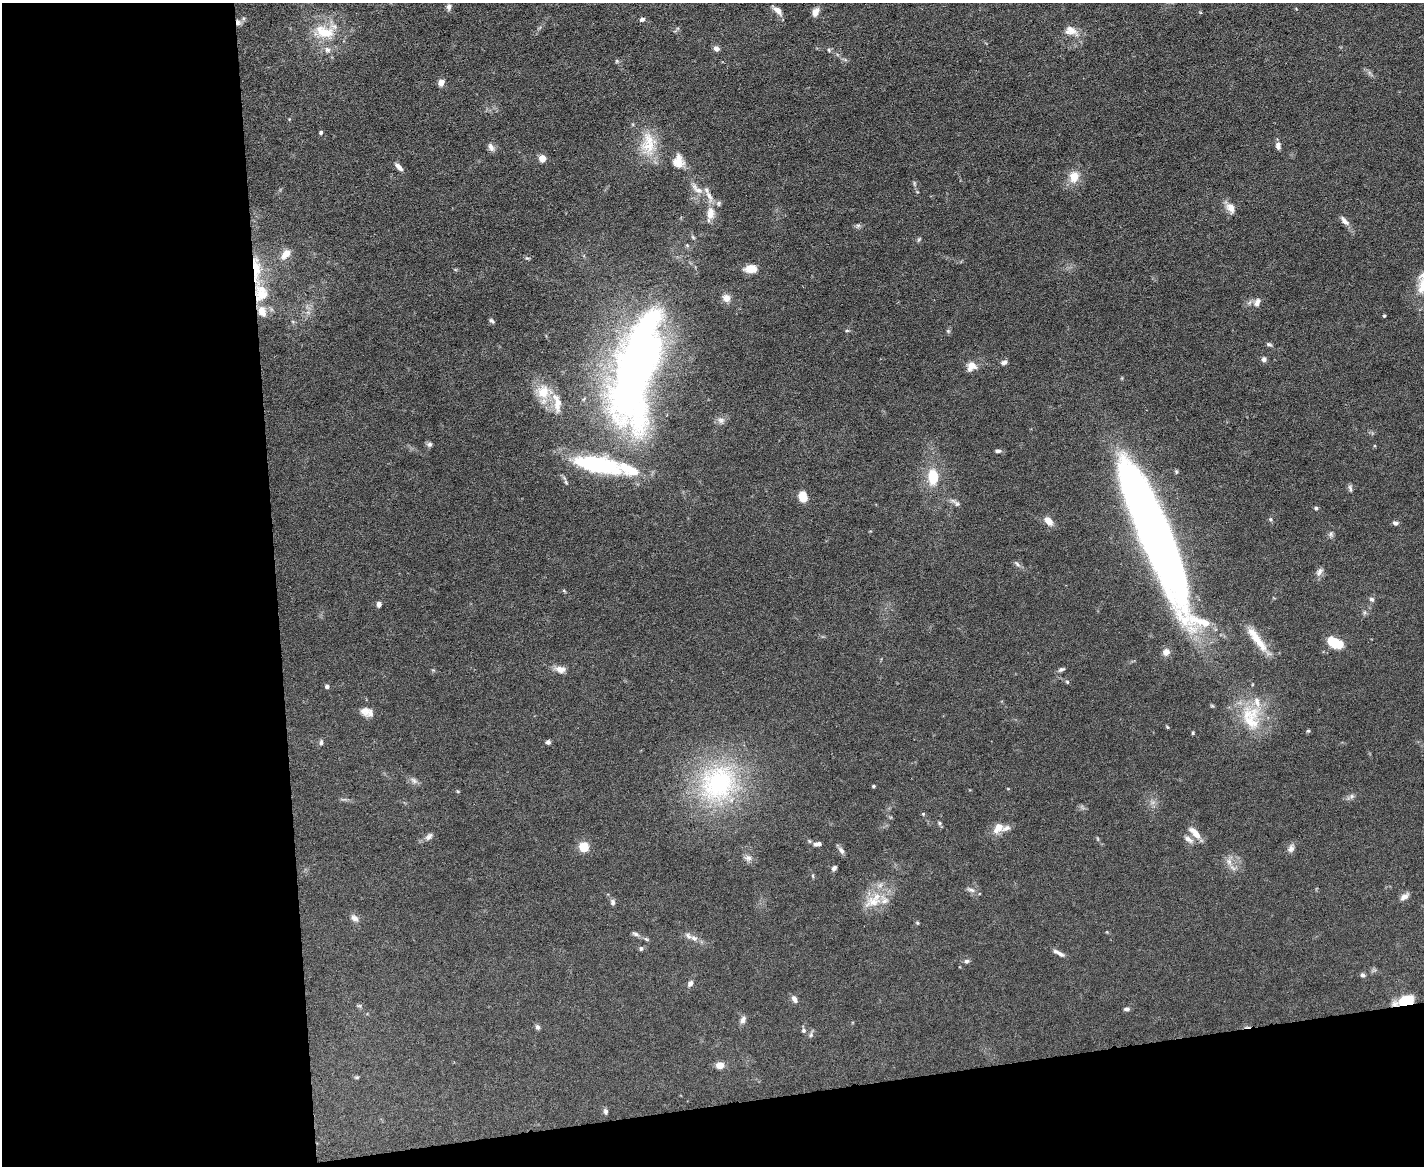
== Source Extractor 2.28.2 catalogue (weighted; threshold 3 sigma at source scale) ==
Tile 10 of 3 x 4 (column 1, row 4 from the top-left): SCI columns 131-1552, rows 1-1164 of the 4635 x 4656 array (HDU 1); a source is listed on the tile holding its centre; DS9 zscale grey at full resolution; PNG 1426 x 1168 px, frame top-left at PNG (2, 3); no overlay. Shown black and unused: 25% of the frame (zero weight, under 5 of 9 exposures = <1% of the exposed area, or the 3 px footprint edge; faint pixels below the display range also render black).
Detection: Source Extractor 2.28.2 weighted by HDU 2 'WHT'; one run over the whole footprint, this tile lists its part. Background 0.0889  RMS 0.0045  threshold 0.0184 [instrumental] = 3 sigma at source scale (4.09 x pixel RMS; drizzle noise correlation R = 1.36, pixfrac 0.8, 0.05/0.05 arcsec/px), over >= 5 px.
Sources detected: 132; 2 inside a brighter object's white glare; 1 cosmic-ray / hot-pixel residue — not listed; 14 inside a brighter listed object's ellipse — not listed separately; the other 115 listed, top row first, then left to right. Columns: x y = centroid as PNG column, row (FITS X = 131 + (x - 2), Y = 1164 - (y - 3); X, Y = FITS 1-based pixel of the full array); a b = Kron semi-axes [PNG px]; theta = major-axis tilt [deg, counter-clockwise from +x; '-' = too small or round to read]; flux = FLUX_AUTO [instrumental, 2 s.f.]
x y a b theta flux
449 7 9 6 84 1.2
778 10 13 6 -43 2.8
815 12 9 6 64 3.4
642 19 6 5 - 1
238 22 8 6 -72 1.4
1071 31 20 12 -21 4.7
324 32 29 16 -18 13
716 48 6 6 - 1.7
327 50 8 7 - 1.7
829 50 6 3 -71 0.52
617 61 5 5 - 0.57
441 83 8 6 60 2.4
289 119 4 4 - 0.32
321 132 4 4 - 0.86
648 146 25 17 31 11
1278 146 9 6 -78 1.8
491 147 10 7 -65 1.9
542 158 5 4 - 8.6
678 161 18 14 -83 5.2
399 167 11 5 -47 2.1
1074 177 14 11 75 6
698 190 16 8 -23 3.5
1231 208 12 9 -57 3.7
710 213 19 11 83 5
1344 221 15 6 -46 2.5
858 225 7 4 0 0.89
919 239 6 4 45 0.58
286 254 14 9 49 4.4
528 258 8 3 -5 0.53
256 269 43 10 -87 14
751 269 12 7 2 6.9
726 298 9 8 - 3.2
1257 302 11 7 70 2.1
262 311 16 11 -66 4.7
1384 316 4 3 - 0.5
491 321 7 4 -43 0.78
847 331 6 4 0 0.49
1269 344 8 5 -22 0.83
1264 359 6 6 - 1.4
1004 362 8 6 25 1.3
971 366 12 11 - 3.6
635 370 112 36 77 350
544 392 20 18 30 9.5
721 420 10 8 -16 1.8
429 444 7 6 - 1
998 451 7 5 -4 0.98
933 477 16 10 -89 11
566 482 6 5 - 0.66
1350 488 9 5 -81 1
803 497 8 6 -81 9
957 504 8 6 -43 1.2
1316 508 4 4 - 0.78
1270 519 5 5 - 0.63
1048 521 13 7 -47 3.6
1395 523 7 6 - 1.2
1156 530 127 23 -68 410
1331 534 8 5 -72 0.99
1017 564 10 4 -46 1.1
1319 571 12 6 63 1.8
1372 599 7 6 - 1.1
379 604 6 5 - 1.5
1257 639 46 9 -51 9
1336 643 16 9 -26 12
1166 652 8 7 - 2.8
560 669 14 9 -9 3.1
1061 669 9 5 20 0.97
1067 682 5 4 - 0.55
327 686 5 4 - 1.2
365 710 14 12 53 2.7
1251 721 42 25 73 21
1308 731 5 3 - 0.46
1193 733 4 4 - 0.45
321 742 7 5 89 0.98
548 742 5 5 - 1
414 780 10 6 -45 1.5
718 783 56 49 45 67
873 786 4 3 - 0.59
1352 796 8 6 37 1.2
923 814 5 4 - 0.46
939 823 5 5 - 0.68
998 828 16 10 52 4.1
1197 835 13 9 -31 3.2
429 836 11 7 46 1.6
818 844 11 5 8 1.8
584 847 8 8 - 9.3
1291 848 11 7 73 1.8
841 850 10 6 -61 1.5
748 858 9 9 - 1.9
1229 862 10 8 -58 2.4
834 868 6 5 - 1.2
813 876 6 3 -71 0.47
971 890 12 5 -18 1.4
1404 896 12 7 35 2.1
613 902 8 6 -70 1.1
873 902 26 14 12 8.8
354 918 11 7 -35 1.8
917 923 5 4 - 0.5
635 934 9 5 -18 1.1
694 938 11 7 -31 2.2
646 939 7 4 -43 0.65
641 948 6 5 - 0.68
1060 954 10 6 -25 1.5
967 961 6 6 - 0.99
1363 975 7 5 -25 0.96
690 983 8 5 53 1.5
794 999 10 6 -58 1.8
1407 1000 19 8 16 14
1127 1009 7 5 2 1
743 1020 11 7 65 1.7
537 1027 7 6 - 1.1
804 1030 6 5 - 0.92
811 1035 8 5 82 0.92
720 1065 8 6 10 4.3
357 1077 6 4 18 0.51
605 1111 7 5 -78 1.1
Overlapping masked pixels (flux is a lower limit): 3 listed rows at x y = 238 22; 256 269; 1407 1000